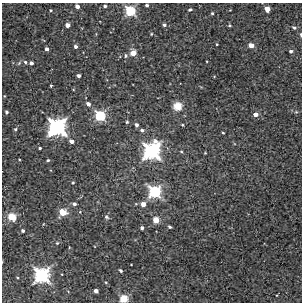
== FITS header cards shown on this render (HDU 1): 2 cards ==
NAXIS1  =                  300
NAXIS2  =                  300

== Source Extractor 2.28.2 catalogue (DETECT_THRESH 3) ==
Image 300 x 300 px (HDU 1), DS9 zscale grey, 1 PNG px = 1 image px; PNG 304 x 304 px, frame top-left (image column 1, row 300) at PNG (2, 3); no overlay
Background 0.314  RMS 0.032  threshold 0.0968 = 3 sigma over >= 5 px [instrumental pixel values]
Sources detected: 66; all 66 listed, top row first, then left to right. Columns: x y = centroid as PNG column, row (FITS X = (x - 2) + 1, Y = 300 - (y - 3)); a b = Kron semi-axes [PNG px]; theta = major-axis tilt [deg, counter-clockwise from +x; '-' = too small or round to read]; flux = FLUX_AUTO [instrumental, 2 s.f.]
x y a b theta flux
147 5 3 3 - 4.4
77 6 4 3 - 11
105 6 3 3 - 4.2
267 9 5 4 - 26
51 10 4 3 - 2.1
190 10 4 3 - 3.5
130 11 5 5 - 190
212 13 3 3 - 2.8
67 25 4 4 - 15
164 25 4 4 - 4.5
229 25 4 3 - 2.6
294 28 4 4 - 4.3
151 34 4 3 - 1.8
301 35 4 2 - 3.2
217 44 3 2 - 1.6
251 45 4 4 - 24
76 46 4 4 - 5.3
47 49 4 3 - 7.6
291 51 4 3 - 4.6
133 53 4 4 - 32
125 56 6 5 - 4.1
25 62 5 4 - 3.6
31 63 4 3 - 7
79 76 4 3 - 6.9
51 86 3 2 - 2.2
88 104 4 4 - 9.4
178 106 5 4 - 100
6 112 3 3 - 3.6
296 112 4 4 - 1.9
256 114 4 4 - 14
100 116 5 5 - 190
127 122 4 3 - 2.7
136 125 4 4 - 5.7
182 125 3 3 - 2
57 127 7 7 - 870
15 129 5 4 - 2.9
142 130 5 4 - 4.8
223 133 3 2 - 2
72 141 4 3 - 12
40 148 3 3 - 2.6
151 151 7 7 - 780
181 152 4 3 - 2.3
205 153 2 2 - 1.6
19 159 3 2 - 1.6
48 160 4 3 - 2.7
73 183 3 3 - 2.3
154 192 6 6 - 310
74 204 5 4 - 5.6
136 204 5 3 - 1.8
143 204 4 4 - 16
63 212 5 5 - 62
80 212 4 4 - 2.2
11 217 5 4 - 84
106 217 6 5 - 4.4
156 220 4 4 - 45
43 224 3 2 - 1.4
170 227 3 3 - 3.3
142 228 3 3 - 6.3
23 231 3 3 - 4.7
57 243 5 4 - 2.4
131 265 2 2 - 1.2
121 271 4 3 - 3.9
42 275 7 6 - 550
106 282 4 4 - 2.3
96 291 4 4 - 9.9
124 299 5 4 - 110
At the frame edge (FLAGS 8, measured only in part): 2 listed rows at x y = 301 35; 124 299